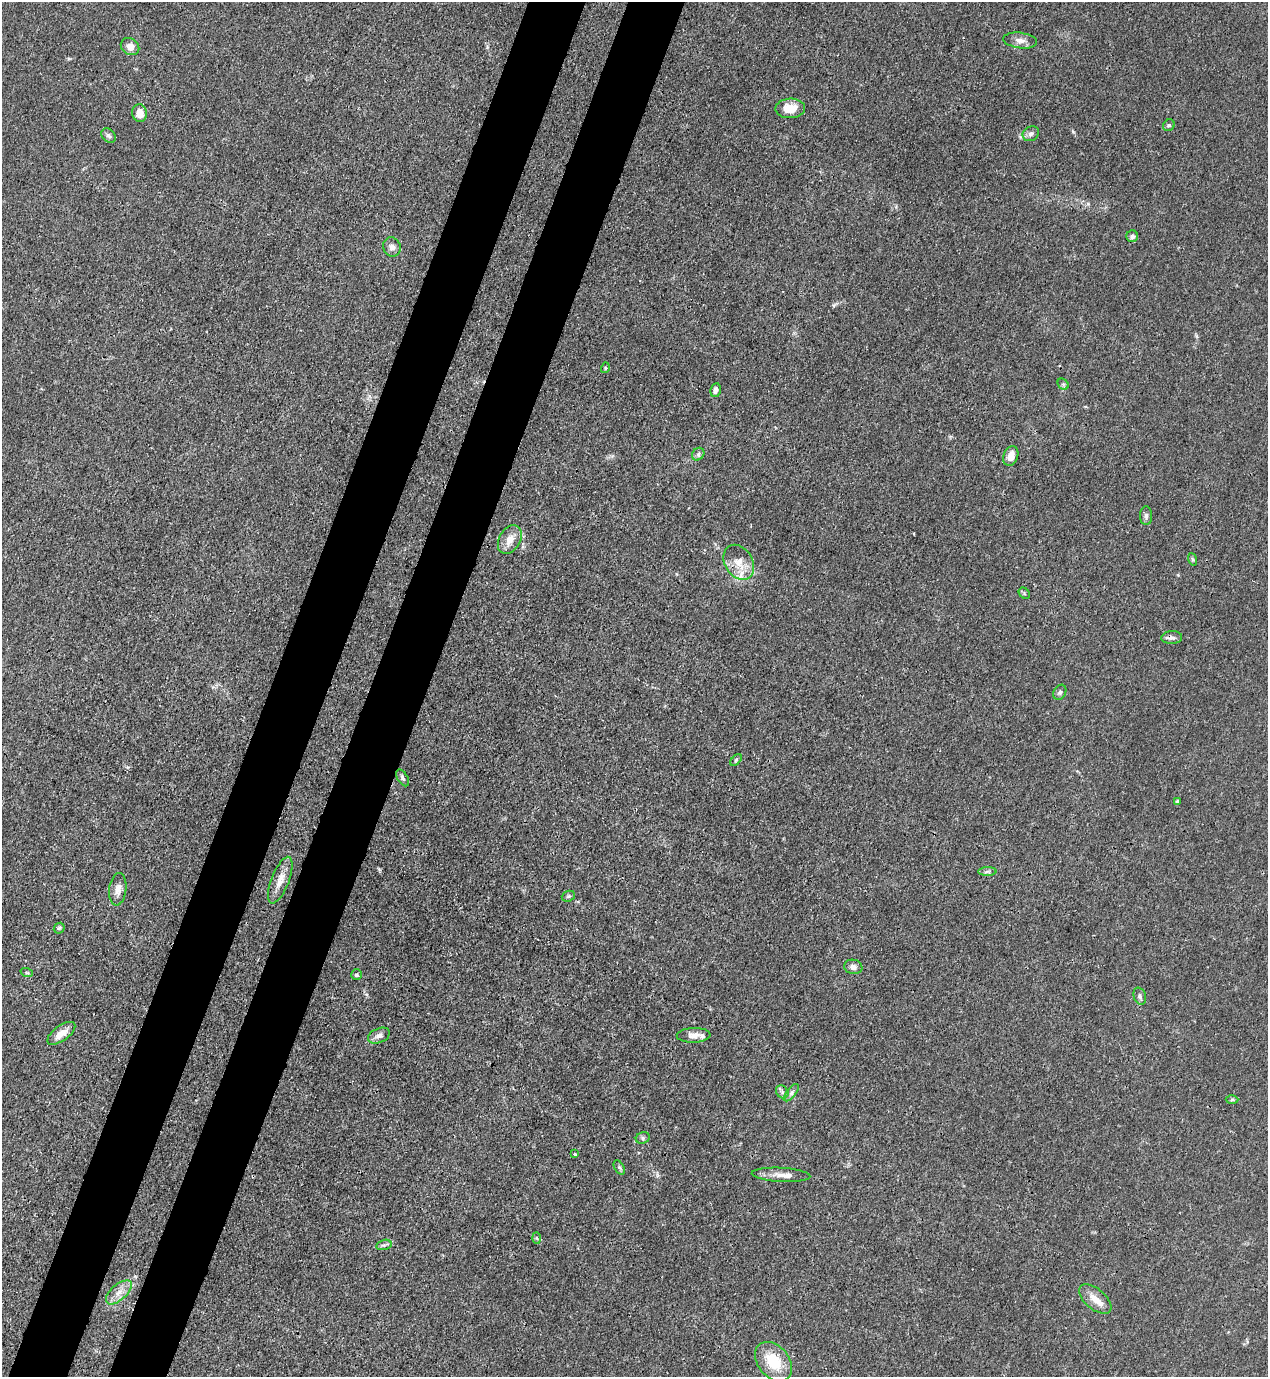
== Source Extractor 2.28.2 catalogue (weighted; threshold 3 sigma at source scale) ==
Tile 7 of 4 x 4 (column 3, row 2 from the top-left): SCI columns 2757-4022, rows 2794-4168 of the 5645 x 5584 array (HDU 1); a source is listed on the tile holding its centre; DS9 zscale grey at full resolution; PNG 1270 x 1379 px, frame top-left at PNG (2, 2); each listed source drawn as its Kron ellipse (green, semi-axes under 4 px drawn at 4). Shown black and unused: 9% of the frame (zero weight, under 3 of 4 exposures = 7% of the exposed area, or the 3 px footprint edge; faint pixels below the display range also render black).
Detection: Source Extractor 2.28.2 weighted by HDU 2 'WHT'; one run over the whole footprint, this tile lists its part. Background 0.0179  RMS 0.0025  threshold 0.0113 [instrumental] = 3 sigma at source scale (4.5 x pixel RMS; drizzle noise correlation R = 1.50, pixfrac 1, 0.05/0.05 arcsec/px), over >= 5 px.
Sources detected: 52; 4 inside a brighter listed object's ellipse — not listed separately; the other 48 listed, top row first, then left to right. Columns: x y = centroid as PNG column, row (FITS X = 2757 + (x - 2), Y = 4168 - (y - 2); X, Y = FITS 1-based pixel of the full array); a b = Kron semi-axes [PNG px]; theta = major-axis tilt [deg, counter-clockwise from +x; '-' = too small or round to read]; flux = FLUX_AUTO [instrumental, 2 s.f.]
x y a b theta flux
1020 40 17 7 -8 1.7
130 47 10 8 -35 2
790 108 15 10 2 3.8
140 113 9 7 -82 2.5
1169 125 6 5 - 0.56
1031 134 8 7 - 0.89
109 136 8 6 -43 0.68
1132 236 6 6 - 0.73
392 247 10 8 -69 1.3
605 368 5 3 - 0.24
1063 384 6 5 - 0.47
716 390 7 5 80 0.9
698 454 7 5 50 0.57
1011 456 10 7 69 2.3
1146 516 9 6 -89 0.72
510 540 15 10 60 2.7
1192 559 6 4 -70 0.35
739 562 19 13 -58 4
1024 593 6 5 - 0.38
1172 638 10 6 4 0.95
1060 692 8 6 57 0.71
736 760 7 4 46 0.38
403 778 9 5 -58 0.69
1177 801 4 4 - 0.4
987 871 9 4 1 0.6
280 880 25 9 68 2.9
118 889 16 8 83 1.8
568 896 7 5 20 0.45
59 928 6 4 45 0.41
853 967 9 7 -10 1.2
27 973 6 4 -18 0.33
356 975 5 5 - 0.54
1140 996 9 6 -71 0.73
61 1033 16 7 36 3
694 1035 17 7 2 1.7
379 1036 11 7 22 1.1
782 1092 7 5 -48 0.7
791 1093 10 4 50 0.75
1232 1100 6 4 2 0.38
643 1138 7 5 22 0.59
575 1154 4 3 - 0.48
619 1167 8 4 -59 0.52
781 1175 29 7 -3 2.2
537 1238 5 3 - 0.28
384 1245 8 5 14 0.53
119 1292 16 7 42 2.2
1095 1299 19 10 -40 2.8
773 1362 22 15 -49 8.3
Overlapping masked pixels (flux is a lower limit): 1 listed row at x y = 1172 638
Unlisted compact peaks at least as high as the median listed source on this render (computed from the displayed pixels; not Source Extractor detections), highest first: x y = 1073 132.